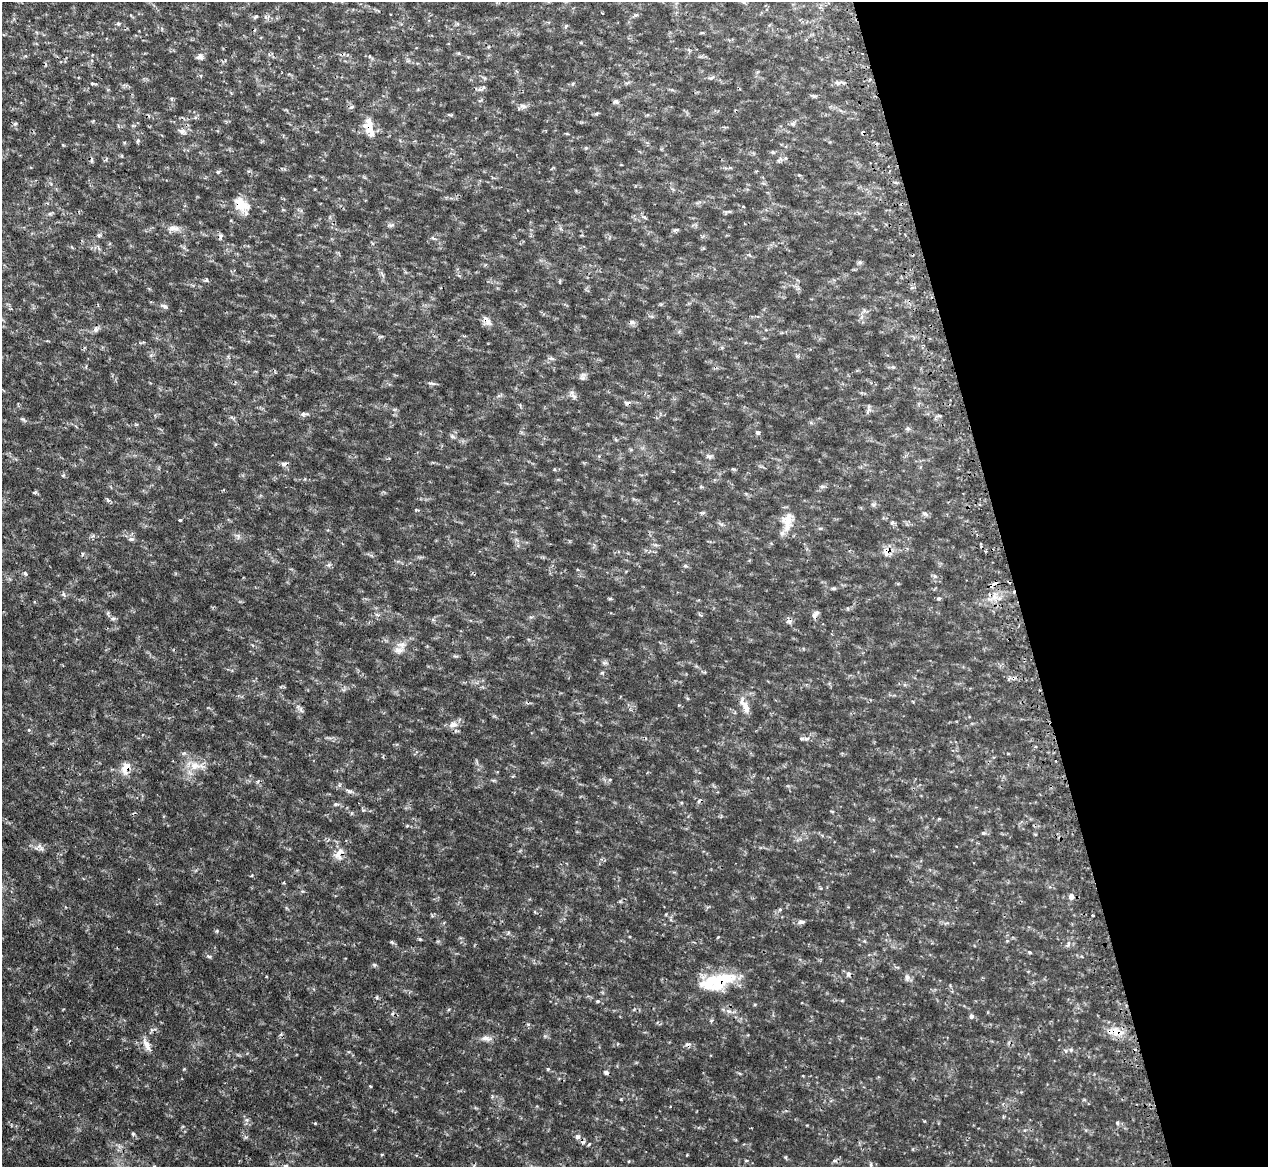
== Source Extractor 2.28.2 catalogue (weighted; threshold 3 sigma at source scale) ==
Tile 12 of 4 x 4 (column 4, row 3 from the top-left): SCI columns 3847-5112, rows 1338-2502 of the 5159 x 5128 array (HDU 1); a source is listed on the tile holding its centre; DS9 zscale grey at full resolution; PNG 1270 x 1169 px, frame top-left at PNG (2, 2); no overlay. Shown black and unused: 20% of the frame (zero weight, under 2 of 3 exposures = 4% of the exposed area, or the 3 px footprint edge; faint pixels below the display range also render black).
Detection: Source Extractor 2.28.2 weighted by HDU 2 'WHT'; one run over the whole footprint, this tile lists its part. Background 0.0953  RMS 0.008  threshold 0.036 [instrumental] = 3 sigma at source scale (4.5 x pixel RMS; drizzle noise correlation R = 1.50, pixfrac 1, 0.05/0.05 arcsec/px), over >= 5 px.
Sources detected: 108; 9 cosmic-ray / hot-pixel residue — not listed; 2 inside a brighter listed object's ellipse — not listed separately; the other 97 listed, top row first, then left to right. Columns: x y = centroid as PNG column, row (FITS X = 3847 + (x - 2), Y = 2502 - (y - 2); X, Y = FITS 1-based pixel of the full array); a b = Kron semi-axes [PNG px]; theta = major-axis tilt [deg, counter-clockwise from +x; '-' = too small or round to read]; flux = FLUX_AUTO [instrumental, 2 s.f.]
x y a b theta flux
602 13 3 2 - 0.55
256 16 7 4 29 1.3
118 24 5 4 - 1.2
200 57 8 8 - 2.9
711 78 9 4 23 1.6
92 83 5 4 - 0.98
838 83 6 6 - 1.6
617 102 8 5 -52 2
523 106 10 6 -15 2.7
351 107 6 5 - 1.6
15 123 6 4 1 1.1
369 128 26 10 -75 11
182 131 8 7 - 2.9
137 141 5 3 - 1
63 145 4 3 - 0.67
773 152 5 4 - 1.1
218 172 5 4 - 1.1
241 204 21 14 -32 13
391 225 8 4 1 1.5
174 228 17 7 -8 5.1
675 230 8 3 30 1.2
221 236 8 4 77 1.5
860 262 6 4 72 1.2
207 280 6 4 -88 0.84
164 306 8 5 -27 1.8
487 321 13 6 -55 4.7
631 322 7 6 - 2.1
96 329 8 7 - 2.2
893 367 5 4 - 0.99
583 378 7 6 - 2
431 383 11 3 -4 1.7
573 396 8 4 -37 2.1
303 414 6 5 - 1.7
940 416 6 4 -7 1.2
908 429 6 5 - 1.5
758 432 4 4 - 2.2
452 436 6 5 - 1.4
710 456 7 5 -18 1.8
284 464 8 5 10 2.2
63 475 5 3 - 0.85
822 486 6 4 19 1.4
108 500 6 5 - 1.3
416 510 4 4 - 0.84
702 513 6 4 17 1.1
925 514 8 4 -36 1.4
180 520 4 3 - 1
787 522 26 14 86 13
892 523 6 5 - 1.4
887 551 14 7 77 5.2
328 565 7 4 90 1.4
25 573 5 4 - 1.5
995 584 6 3 9 11
833 588 6 4 0 1.1
939 598 5 3 - 0.96
815 614 11 6 53 2.6
113 618 6 4 0 1.5
401 645 14 8 -2 5.2
604 663 6 5 - 1.5
745 706 23 7 -61 7.6
453 725 13 8 -1 4.9
806 738 7 3 7 1.5
194 766 14 11 16 9.8
126 768 17 9 69 8.3
610 780 5 3 - 0.78
348 791 8 5 -28 1.9
336 804 6 4 89 1
983 833 6 5 - 1.3
39 846 8 3 45 1.4
339 854 19 10 64 7.2
1071 897 7 6 - 3.5
780 909 6 3 20 1.1
1093 916 3 3 - 1.5
801 922 8 5 2 2.5
420 939 5 3 - 0.86
1029 952 5 4 - 1.1
209 956 6 4 -4 1.1
848 974 7 5 -84 1.7
907 977 10 6 -89 2.4
717 981 45 18 18 36
377 997 5 3 - 0.85
598 1001 5 4 - 0.9
971 1016 6 6 - 1.8
1116 1031 14 10 -13 9.1
486 1038 13 7 -11 3.8
146 1045 19 6 -66 5.3
548 1069 5 3 - 0.77
606 1072 5 5 - 2
670 1106 3 2 - 0.67
924 1121 4 3 - 0.69
315 1123 4 3 - 0.68
1117 1123 6 4 -69 1.2
133 1134 5 4 - 1
577 1137 6 6 - 2.3
785 1157 5 5 - 0.87
834 1161 6 4 41 1.3
871 1165 6 3 -72 1
285 1166 5 5 - 1.1
Overlapping masked pixels (flux is a lower limit): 9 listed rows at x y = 369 128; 241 204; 487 321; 887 551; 995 584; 126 768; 339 854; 717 981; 1116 1031
Isophote crosses this tile's border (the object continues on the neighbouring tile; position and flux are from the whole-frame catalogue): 1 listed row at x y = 285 1166
Unlisted compact peaks at least as high as the median listed source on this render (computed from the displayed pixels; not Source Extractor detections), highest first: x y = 374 965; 131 539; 217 931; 63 594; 602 673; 23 419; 621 1099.